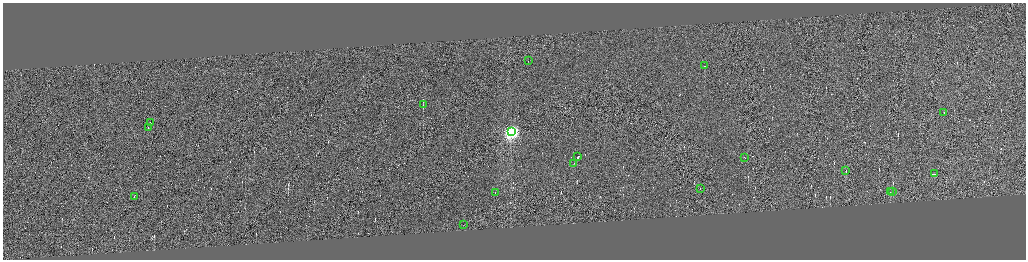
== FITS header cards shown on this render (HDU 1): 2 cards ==
NAXIS1  =                 4093
NAXIS2  =                 1029

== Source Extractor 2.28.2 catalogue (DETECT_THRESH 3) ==
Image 4093 x 1029 px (HDU 1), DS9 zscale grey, zoomed out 1/4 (1 PNG px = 4 x 4 image px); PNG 1028 x 262 px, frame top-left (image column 4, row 1029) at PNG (3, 3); each listed source drawn as its Kron ellipse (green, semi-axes under 4 px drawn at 4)
Background 0.246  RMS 4.2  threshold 12.6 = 3 sigma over >= 5 px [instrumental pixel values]
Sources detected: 291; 273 cannot appear on this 1/4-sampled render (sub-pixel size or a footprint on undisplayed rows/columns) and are neither listed nor drawn; the other 18 listed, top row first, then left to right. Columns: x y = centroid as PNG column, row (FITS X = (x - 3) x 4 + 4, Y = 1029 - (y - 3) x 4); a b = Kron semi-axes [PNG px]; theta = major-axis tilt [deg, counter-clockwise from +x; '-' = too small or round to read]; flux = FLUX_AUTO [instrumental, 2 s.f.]
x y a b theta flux
528 61 2 1 - 7900
705 66 2 1 - 15000
423 105 4 1 - 1100
944 113 2 1 - 17000
150 123 2 1 - 13000
148 128 2 1 - 23000
511 132 4 4 - 620000
577 157 4 1 - 45000
744 158 2 1 - 10000
574 164 2 1 - 14000
845 171 3 1 - 6300
935 174 4 1 - 30000
700 189 2 1 - 9800
890 192 2 1 - 13000
892 192 2 1 - 2400
495 193 3 1 - 19000
134 197 2 1 - 29000
463 225 2 1 - 23000
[273 sub-pixel or undisplayed-footprint detections neither listed nor drawn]